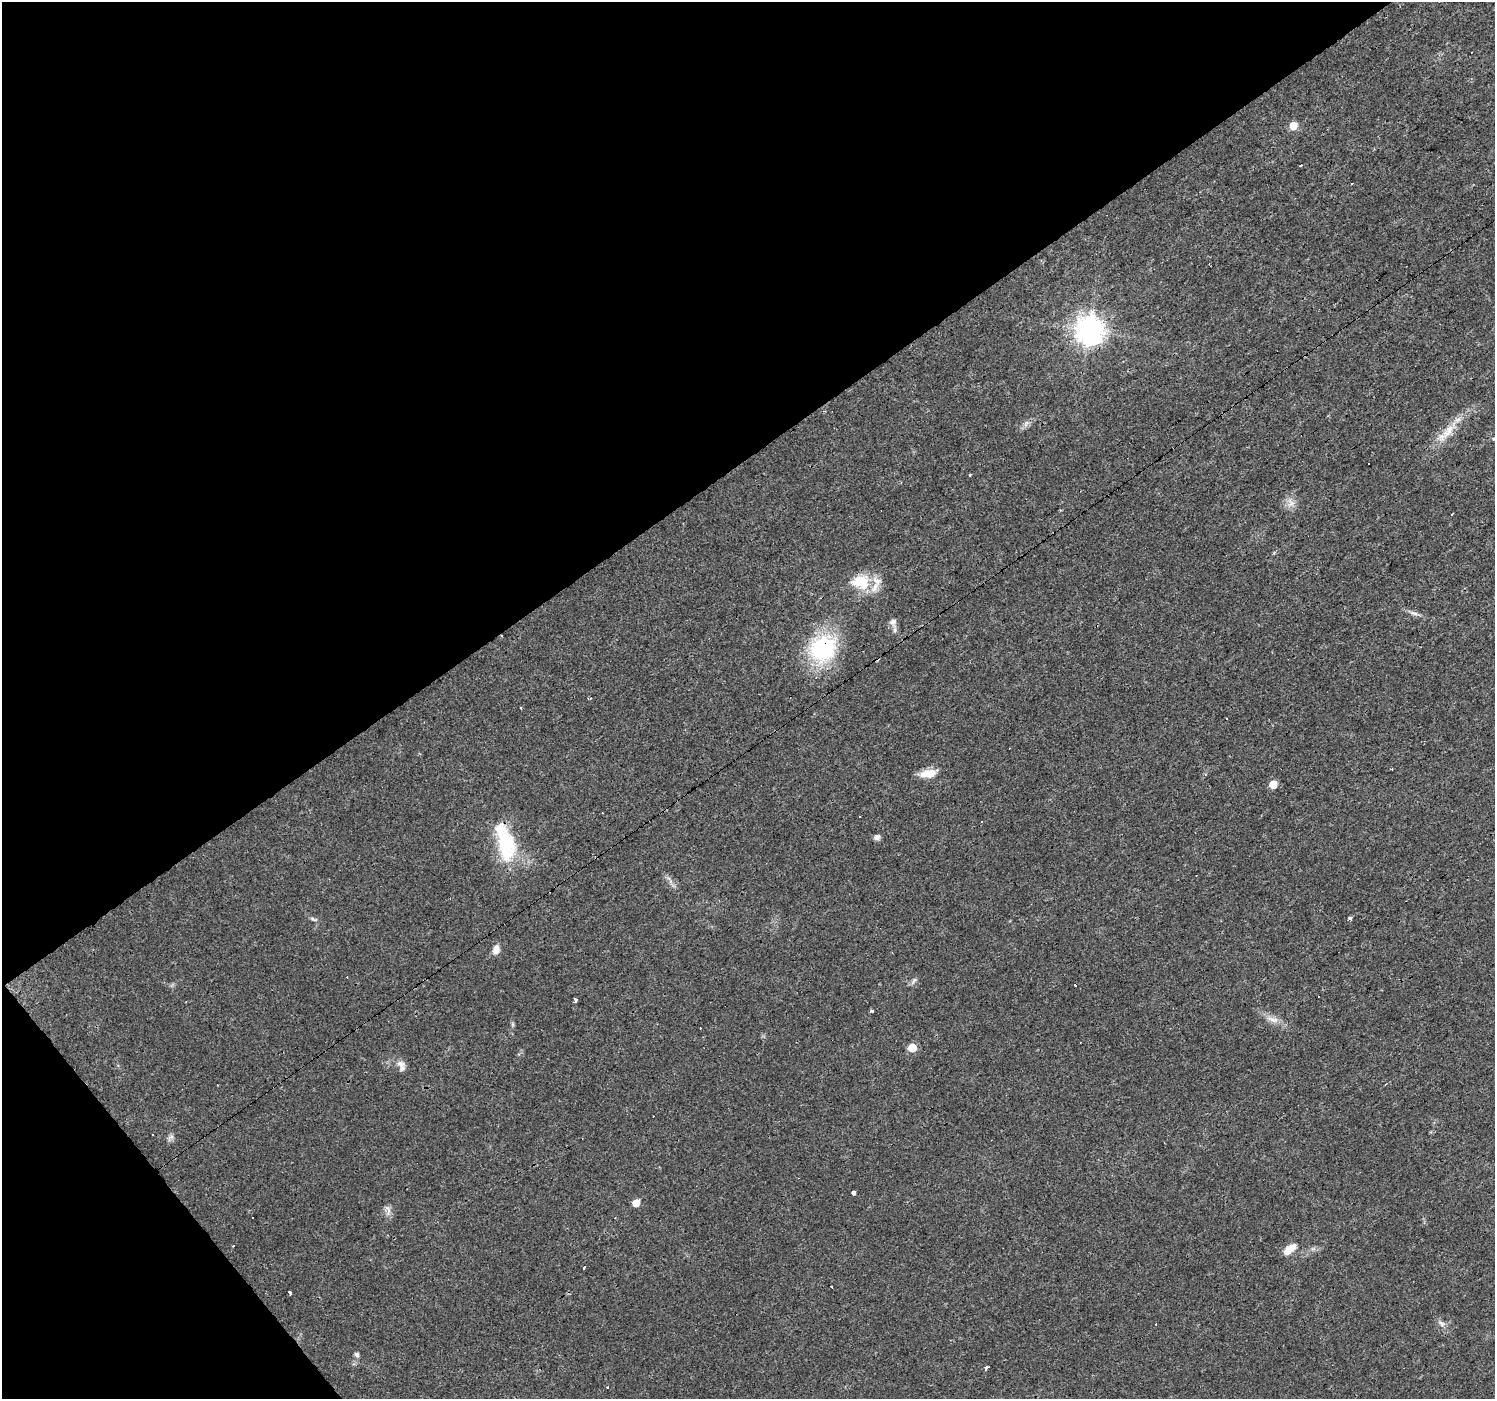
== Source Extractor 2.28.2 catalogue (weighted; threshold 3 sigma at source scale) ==
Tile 5 of 4 x 4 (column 1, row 2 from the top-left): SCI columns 1-1493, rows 2928-4324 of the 5973 x 5915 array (HDU 1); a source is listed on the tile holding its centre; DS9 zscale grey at full resolution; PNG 1497 x 1401 px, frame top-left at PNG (2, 2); no overlay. Shown black and unused: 36% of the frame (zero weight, under 3 of 4 exposures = <1% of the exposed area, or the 3 px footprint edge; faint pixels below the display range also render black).
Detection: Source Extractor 2.28.2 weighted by HDU 2 'WHT'; one run over the whole footprint, this tile lists its part. Background 0.0154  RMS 0.0032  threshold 0.0144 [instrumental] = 3 sigma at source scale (4.5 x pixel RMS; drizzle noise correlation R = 1.50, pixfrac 1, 0.0396/0.0396 arcsec/px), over >= 5 px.
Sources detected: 61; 17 cosmic-ray / hot-pixel residue — not listed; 2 inside a brighter listed object's ellipse — not listed separately; the other 42 listed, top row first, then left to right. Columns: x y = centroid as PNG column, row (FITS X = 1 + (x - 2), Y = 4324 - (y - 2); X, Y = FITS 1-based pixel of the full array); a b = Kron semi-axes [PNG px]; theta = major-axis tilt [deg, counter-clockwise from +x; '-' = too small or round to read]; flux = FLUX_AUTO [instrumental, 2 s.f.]
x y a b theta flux
1293 126 6 6 - 4.6
1352 184 3 2 - 0.55
1089 331 9 9 - 380
1026 424 11 5 64 1.1
1448 431 25 11 53 5.7
1494 439 5 4 - 0.43
970 475 3 3 - 0.56
1291 503 12 8 -52 2.1
1451 514 3 3 - 0.7
860 582 27 20 3 10
1414 613 11 5 -12 1.2
893 621 8 7 - 1.4
895 630 9 5 -86 1
822 649 25 22 55 36
928 774 19 9 7 4.5
1273 785 5 5 - 5.3
860 816 3 2 - 0.44
982 822 3 3 - 0.43
877 837 5 5 - 1.6
506 845 44 22 -81 20
1350 918 4 3 - 2.6
313 919 10 4 -26 0.73
496 949 11 7 72 2.3
914 980 9 4 54 0.81
1075 985 3 2 - 0.27
575 1000 5 3 - 1.5
871 1011 3 3 - 0.94
1273 1019 18 7 -15 2.5
912 1048 6 5 - 7.8
401 1065 17 8 -63 2.1
153 1134 3 2 - 0.5
171 1137 7 4 18 0.76
854 1192 3 3 - 18
636 1203 6 5 - 3.8
388 1210 15 4 -84 1.3
1289 1249 16 8 38 3.6
584 1267 3 3 - 1
289 1293 3 3 - 8.1
1441 1323 11 6 -27 1.3
357 1354 5 5 - 0.94
986 1368 4 3 - 1.2
608 1387 3 3 - 2.6
Overlapping masked pixels (flux is a lower limit): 1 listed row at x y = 822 649
Isophote crosses this tile's border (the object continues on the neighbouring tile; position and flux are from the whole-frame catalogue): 1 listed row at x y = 1494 439